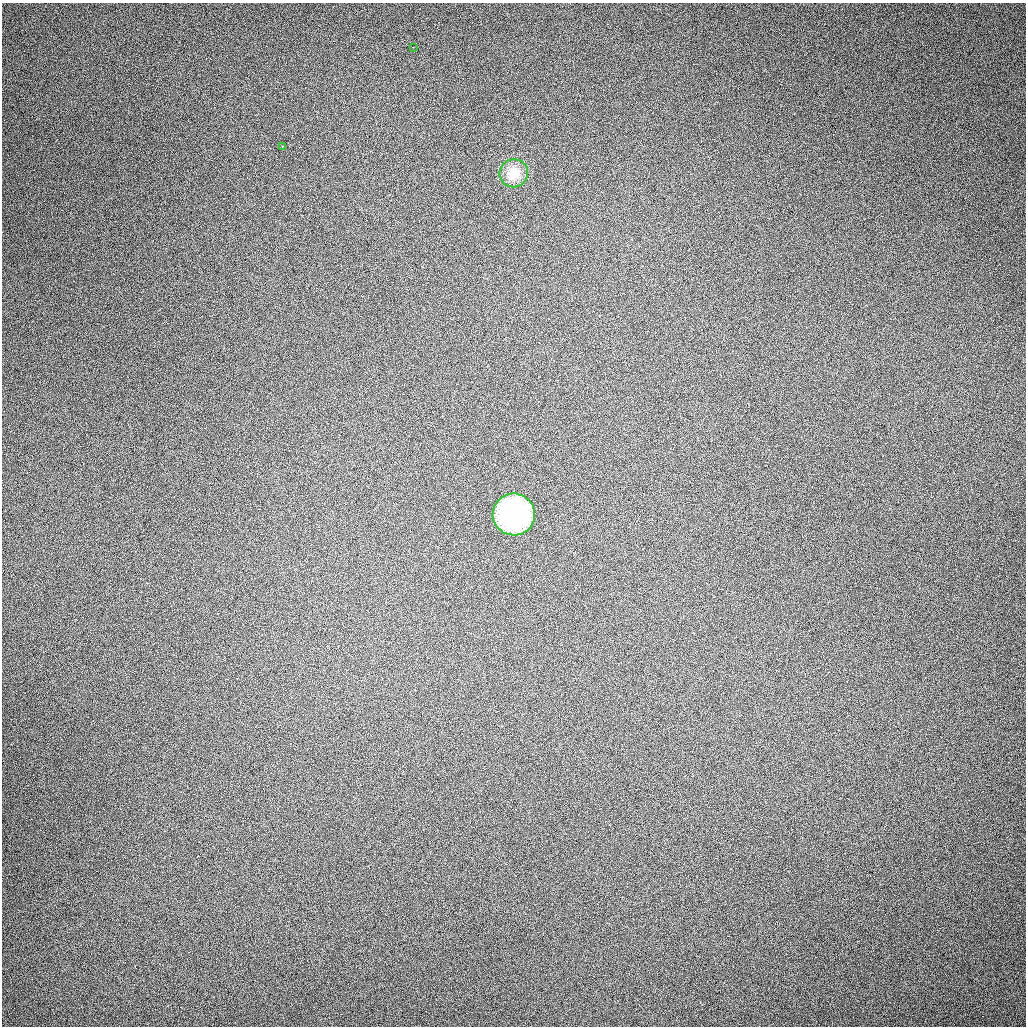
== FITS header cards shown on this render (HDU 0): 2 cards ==
NAXIS1  =                 1024 / length of data axis 1
NAXIS2  =                 1024 / length of data axis 2

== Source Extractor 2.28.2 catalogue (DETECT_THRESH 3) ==
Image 1024 x 1024 px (HDU 0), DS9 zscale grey, 1 PNG px = 1 image px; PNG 1028 x 1028 px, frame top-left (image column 1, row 1024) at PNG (2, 3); each listed source drawn as its Kron ellipse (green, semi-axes under 4 px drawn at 4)
Background 430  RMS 20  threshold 61.5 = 3 sigma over >= 5 px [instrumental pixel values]
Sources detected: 4; all 4 listed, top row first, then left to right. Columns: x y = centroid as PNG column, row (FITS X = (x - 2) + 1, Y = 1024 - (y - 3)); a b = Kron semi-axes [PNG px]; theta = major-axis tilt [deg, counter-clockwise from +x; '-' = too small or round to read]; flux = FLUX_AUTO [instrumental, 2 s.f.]
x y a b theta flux
413 47 3 2 - 1200
282 146 3 2 - 1200
514 173 14 14 - 29000
514 514 21 21 - 220000